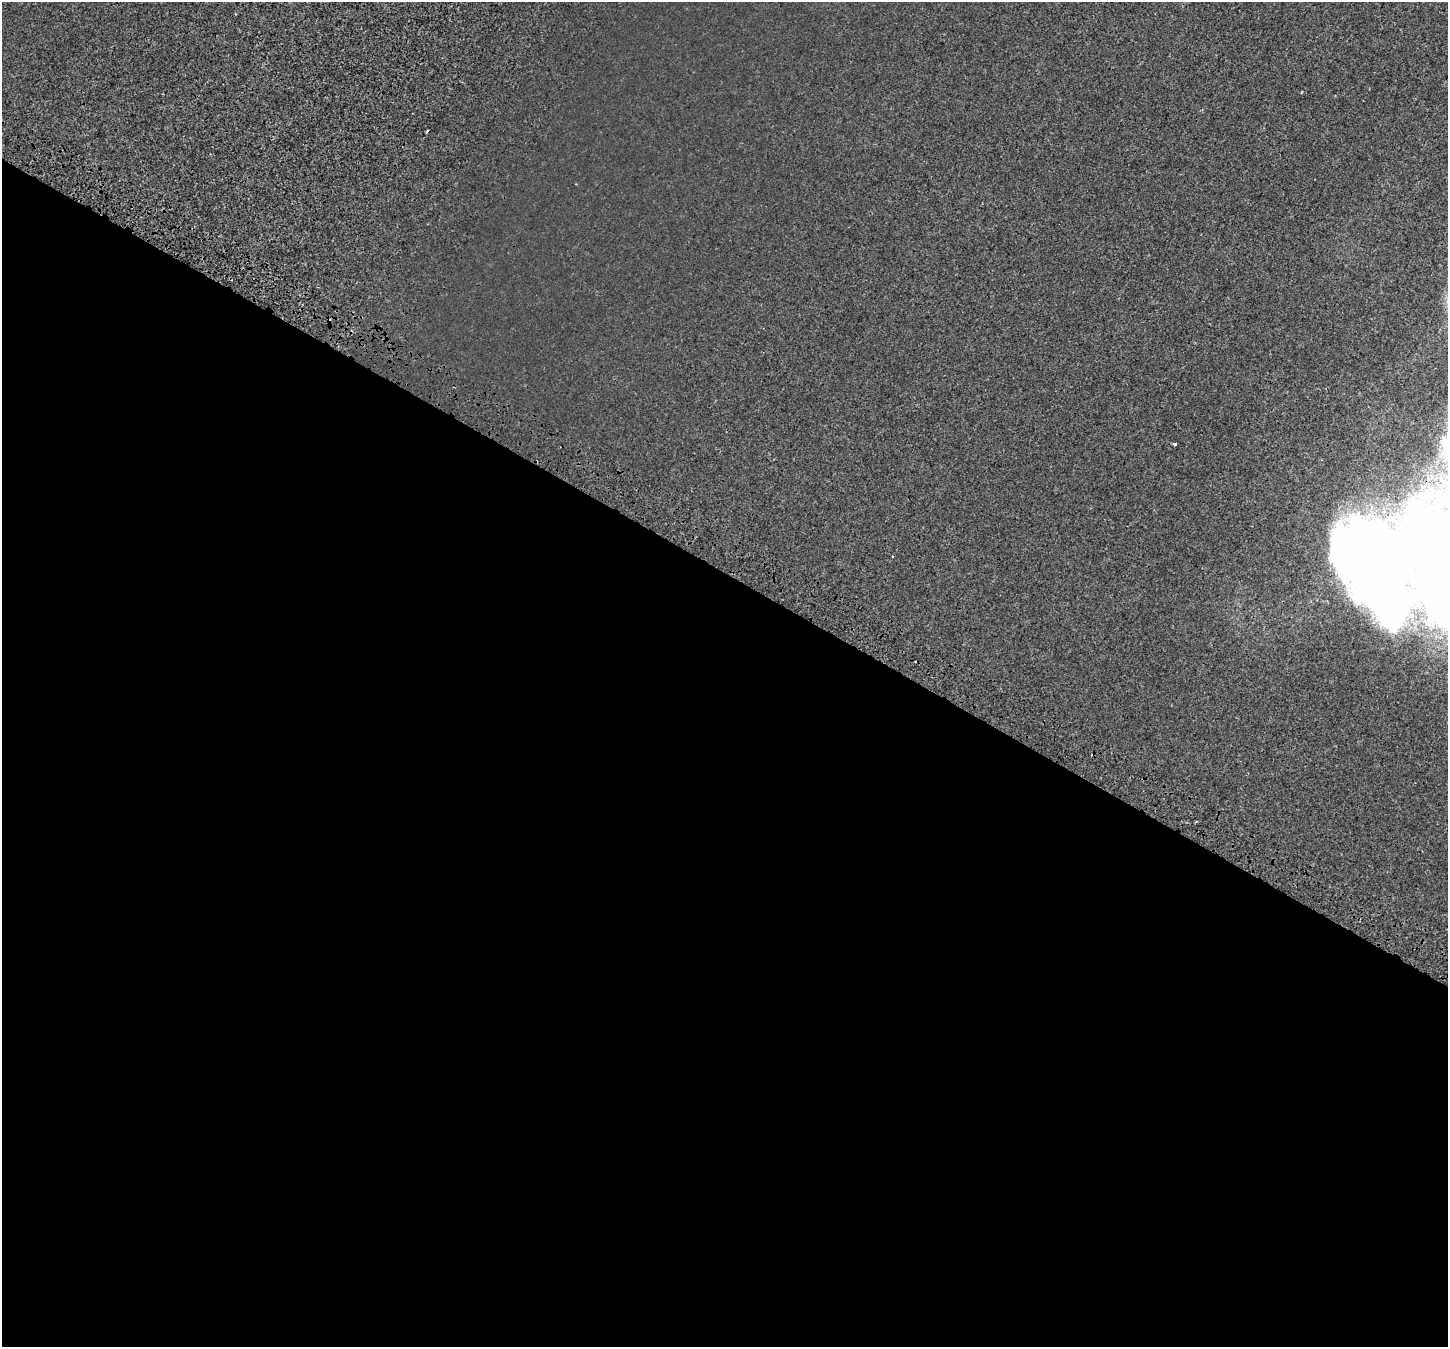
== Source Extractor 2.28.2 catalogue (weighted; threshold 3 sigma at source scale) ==
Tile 14 of 4 x 4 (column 2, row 4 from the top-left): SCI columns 1574-3019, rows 341-1685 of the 6043 x 6121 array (HDU 1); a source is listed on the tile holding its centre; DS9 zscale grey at full resolution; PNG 1450 x 1349 px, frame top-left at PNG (2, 2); no overlay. Shown black and unused: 58% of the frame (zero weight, under 3 of 4 exposures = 9% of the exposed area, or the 3 px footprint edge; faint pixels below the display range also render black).
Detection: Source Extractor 2.28.2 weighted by HDU 2 'WHT'; one run over the whole footprint, this tile lists its part. Background 4.56e-04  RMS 0.0014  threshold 0.00613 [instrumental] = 3 sigma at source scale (4.5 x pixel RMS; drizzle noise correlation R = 1.50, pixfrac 1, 0.0396/0.0396 arcsec/px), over >= 5 px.
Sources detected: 5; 1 inside a brighter object's white glare — not listed; the other 4 listed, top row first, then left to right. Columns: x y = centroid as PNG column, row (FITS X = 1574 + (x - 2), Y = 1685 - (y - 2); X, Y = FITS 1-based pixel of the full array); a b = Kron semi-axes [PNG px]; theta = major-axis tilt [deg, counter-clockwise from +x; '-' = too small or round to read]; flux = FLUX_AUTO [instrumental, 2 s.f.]
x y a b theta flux
329 321 4 3 - 0.48
1175 444 3 3 - 0.29
1438 568 167 109 -85 140
1196 822 3 2 - 0.2
Overlapping masked pixels (flux is a lower limit): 1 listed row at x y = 329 321
Isophote crosses this tile's border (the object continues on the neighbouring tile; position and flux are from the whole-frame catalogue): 1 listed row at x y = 1438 568